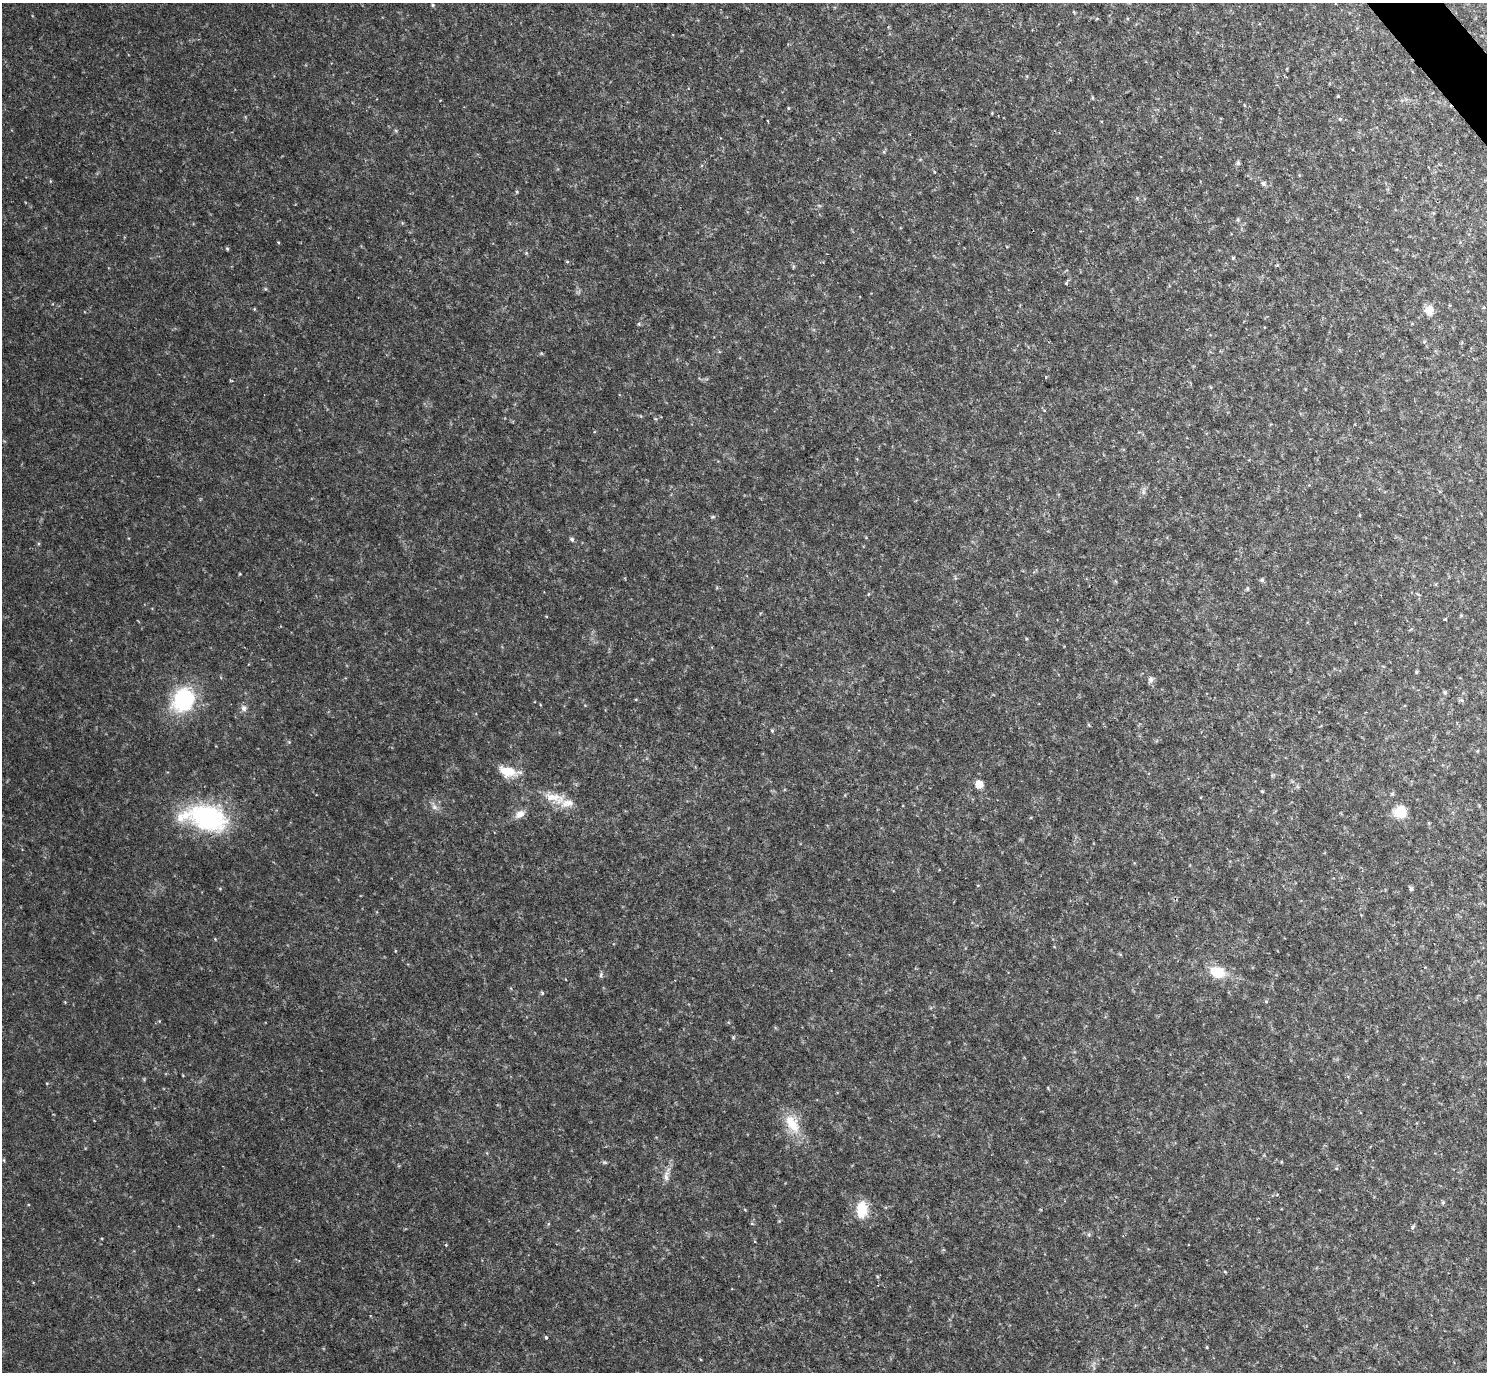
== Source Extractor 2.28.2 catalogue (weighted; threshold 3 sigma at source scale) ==
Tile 10 of 4 x 4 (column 2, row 3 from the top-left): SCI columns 1488-2972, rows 1669-3038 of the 5943 x 5938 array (HDU 1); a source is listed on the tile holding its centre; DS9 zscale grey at full resolution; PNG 1489 x 1374 px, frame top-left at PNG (2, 3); no overlay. Shown black and unused: <1% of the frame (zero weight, under 2 of 3 exposures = <1% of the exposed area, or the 3 px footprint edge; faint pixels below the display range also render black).
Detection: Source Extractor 2.28.2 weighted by HDU 2 'WHT'; one run over the whole footprint, this tile lists its part. Background 0.0475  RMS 0.0074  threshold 0.0333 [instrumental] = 3 sigma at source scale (4.5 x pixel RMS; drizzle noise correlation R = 1.50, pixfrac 1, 0.05/0.05 arcsec/px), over >= 5 px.
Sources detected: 45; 2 inside a brighter listed object's ellipse — not listed separately; the other 43 listed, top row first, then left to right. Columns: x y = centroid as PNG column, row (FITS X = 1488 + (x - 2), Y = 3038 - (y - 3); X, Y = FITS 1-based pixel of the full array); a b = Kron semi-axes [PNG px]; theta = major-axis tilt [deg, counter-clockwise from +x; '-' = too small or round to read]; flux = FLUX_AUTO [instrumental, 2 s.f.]
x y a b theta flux
433 5 5 4 - 0.87
1338 96 4 2 - 0.56
1092 97 5 3 - 0.76
1340 119 5 3 - 0.85
1238 163 5 5 - 1.5
1263 184 8 5 -51 1.7
1238 220 6 4 -72 0.92
227 249 5 4 - 0.87
1233 258 5 4 - 0.87
1429 310 11 10 - 6.8
639 324 5 4 - 0.98
713 517 5 4 - 0.97
572 539 6 5 - 1.6
1262 580 5 5 - 1.4
1248 589 5 3 - 0.83
1461 615 5 3 - 0.68
1445 619 3 3 - 1
1416 672 5 4 - 0.77
1151 679 8 7 - 2.3
1445 692 5 4 - 1.2
183 700 23 19 63 62
244 708 9 7 -75 2.8
772 730 5 4 - 0.86
508 772 26 12 -11 14
979 784 7 6 - 9.9
1262 791 5 3 - 0.69
555 798 34 12 -16 15
434 807 9 6 -16 2.9
1400 812 13 12 - 15
520 814 13 9 30 5.1
208 817 55 30 -14 83
1411 889 6 5 - 1.4
1217 972 17 12 -17 18
601 975 7 4 88 1.2
542 993 5 3 - 0.72
1266 1001 5 3 - 0.66
792 1124 31 16 -58 18
666 1177 11 6 -78 3.2
1443 1202 5 5 - 1
862 1209 19 12 89 17
752 1224 5 3 - 0.69
1413 1227 6 4 70 1
546 1337 4 3 - 0.85
Unlisted compact peaks at least as high as the median listed source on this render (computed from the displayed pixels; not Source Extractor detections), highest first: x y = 605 1162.